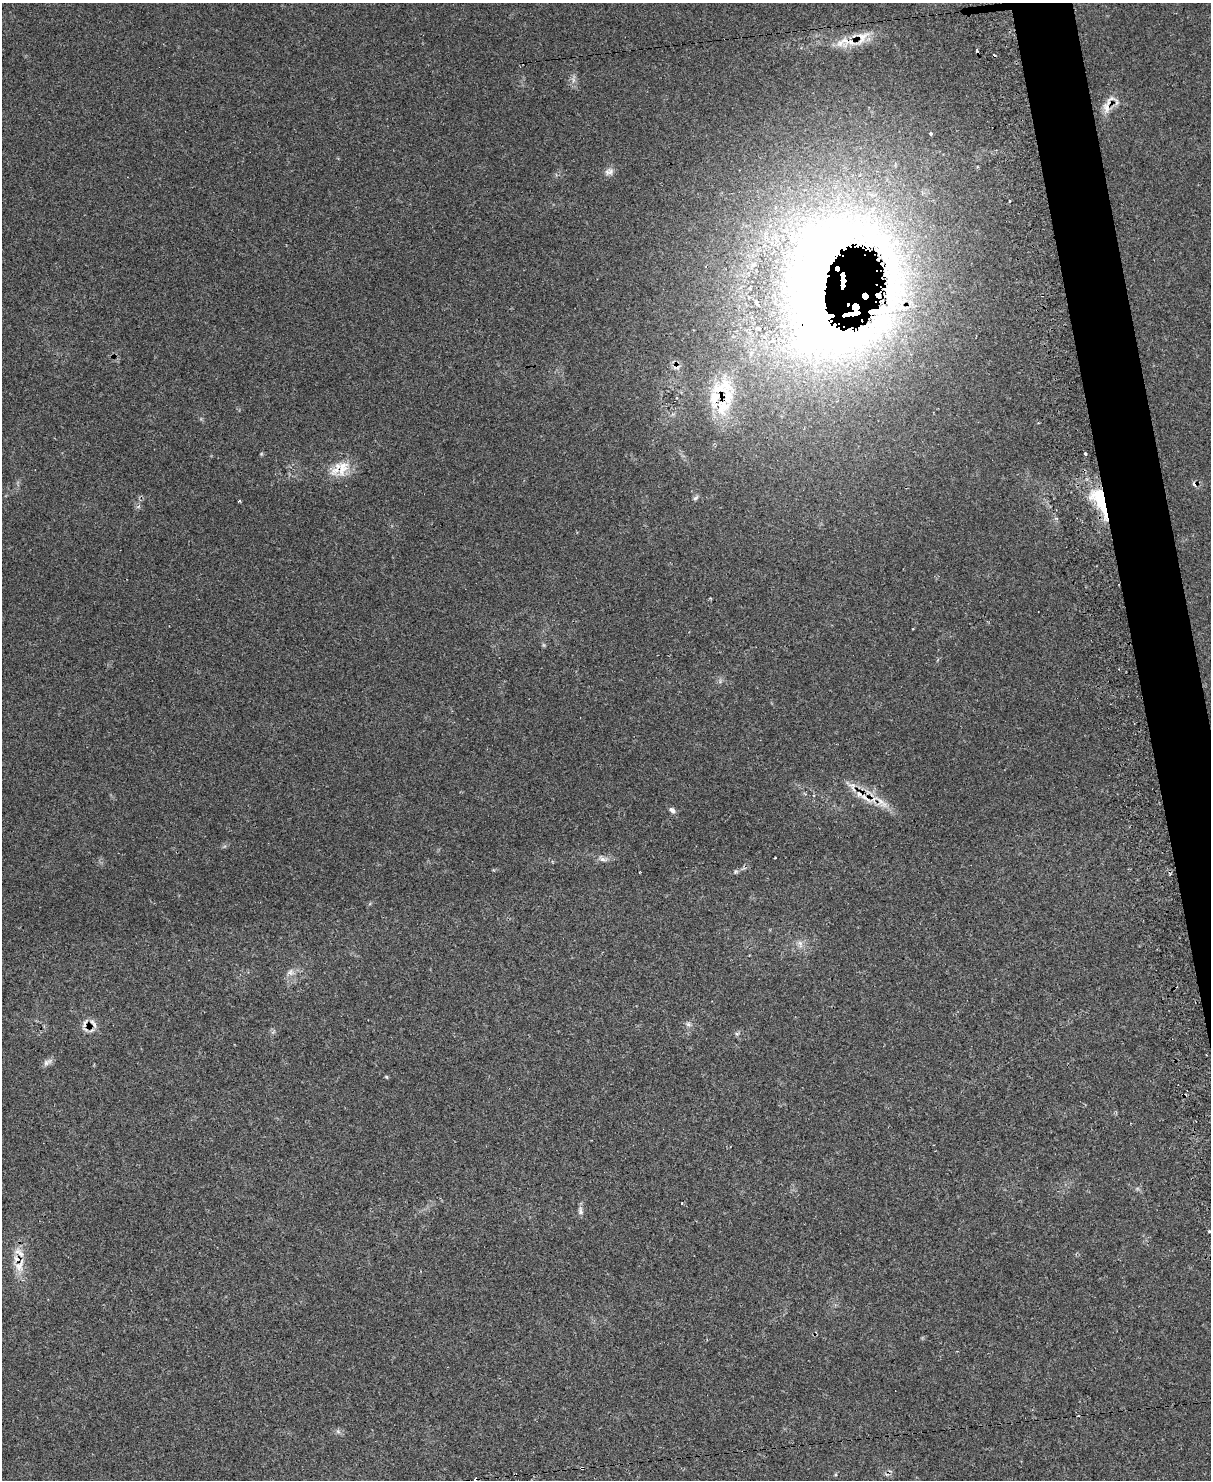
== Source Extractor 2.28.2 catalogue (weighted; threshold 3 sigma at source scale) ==
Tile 6 of 4 x 3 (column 2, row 2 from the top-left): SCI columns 1259-2467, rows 1733-3210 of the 4884 x 4829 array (HDU 1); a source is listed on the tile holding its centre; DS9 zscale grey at full resolution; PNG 1213 x 1482 px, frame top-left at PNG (2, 3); no overlay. Shown black and unused: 3% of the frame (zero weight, under 2 of 3 exposures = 3% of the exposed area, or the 3 px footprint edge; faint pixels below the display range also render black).
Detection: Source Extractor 2.28.2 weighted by HDU 2 'WHT'; one run over the whole footprint, this tile lists its part. Background 0.145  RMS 0.0072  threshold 0.0325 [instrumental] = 3 sigma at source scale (4.5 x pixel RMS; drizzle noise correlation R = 1.50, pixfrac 1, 0.05/0.05 arcsec/px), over >= 5 px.
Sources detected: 53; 1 rendered entirely black (masked); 10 cosmic-ray / hot-pixel residue — not listed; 10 inside a brighter listed object's ellipse — not listed separately; the other 32 listed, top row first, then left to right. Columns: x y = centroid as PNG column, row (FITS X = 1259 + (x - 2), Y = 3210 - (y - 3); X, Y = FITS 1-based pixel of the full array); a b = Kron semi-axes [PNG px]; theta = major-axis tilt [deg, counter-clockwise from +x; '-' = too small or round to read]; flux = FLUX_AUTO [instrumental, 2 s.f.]
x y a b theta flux
862 37 25 13 49 12
1107 105 32 10 66 8.9
931 133 4 4 - 1.4
609 172 13 8 15 3.5
843 283 18 3 88 150
865 296 5 4 - 6.9
855 307 8 8 - 20
783 325 14 7 3 6
722 405 30 19 89 30
1085 454 4 3 - 1.2
342 468 24 14 72 13
695 498 8 5 27 1.5
239 501 3 3 - 1.4
1100 501 42 14 -67 39
865 797 27 7 -40 11
882 802 24 8 -48 9
672 810 8 6 -39 2.6
775 858 3 2 - 0.77
603 859 10 6 -11 2.8
735 872 7 3 71 0.99
800 943 7 4 -18 2
290 972 9 7 89 3.1
85 1023 17 5 62 3.1
94 1024 16 5 -59 3.2
688 1024 6 6 - 1.8
47 1062 15 7 31 3
386 1077 5 4 - 0.8
682 1203 3 2 - 0.51
580 1211 11 7 -87 2.7
1209 1231 4 3 - 0.8
19 1266 19 11 58 9.3
582 1468 4 3 - 1.5
Overlapping masked pixels (flux is a lower limit): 13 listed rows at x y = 862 37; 1107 105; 843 283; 865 296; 855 307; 722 405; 1100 501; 865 797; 882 802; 85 1023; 94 1024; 19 1266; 582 1468